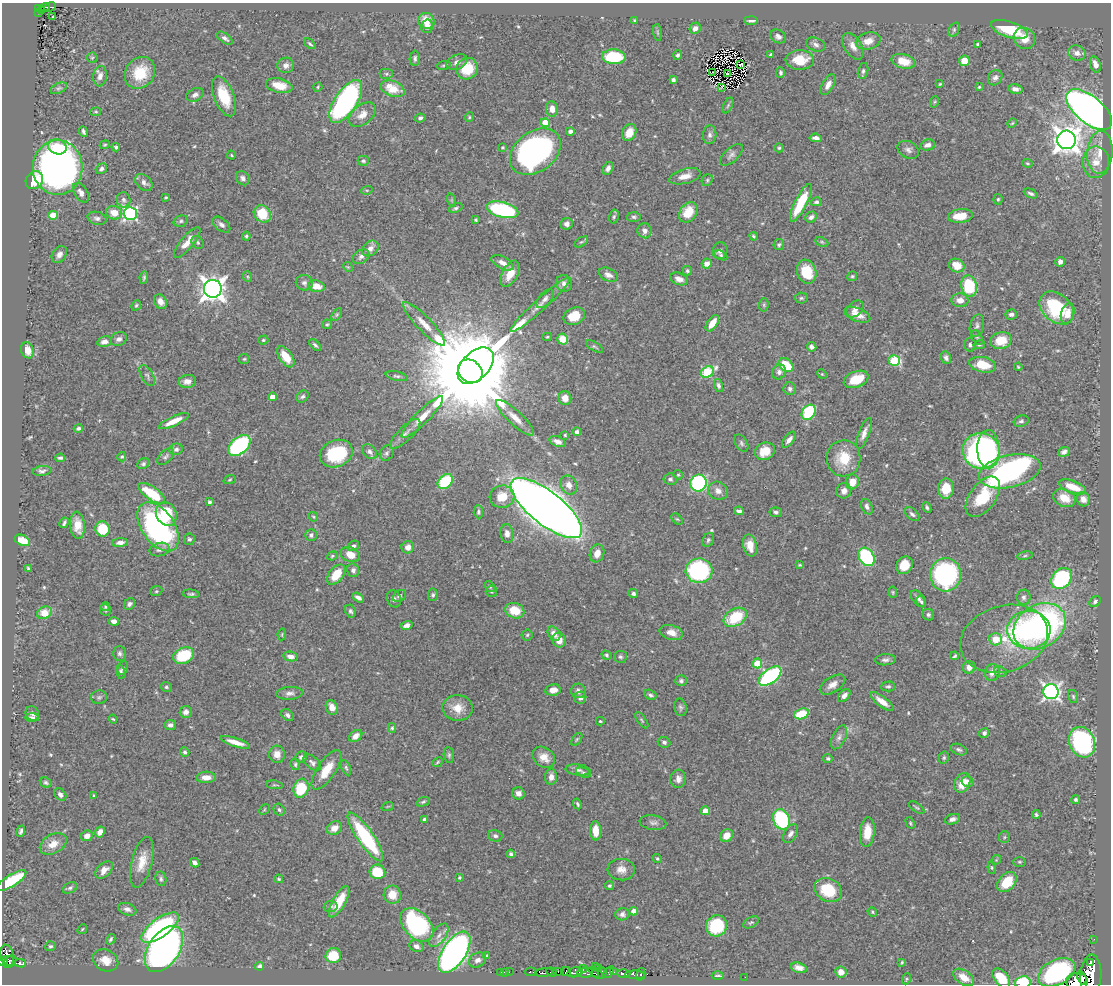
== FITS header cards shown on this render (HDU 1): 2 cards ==
NAXIS1  =                 1109
NAXIS2  =                  982

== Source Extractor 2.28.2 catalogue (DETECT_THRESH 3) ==
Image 1109 x 982 px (HDU 1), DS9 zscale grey, 1 PNG px = 1 image px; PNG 1113 x 986 px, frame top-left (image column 1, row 982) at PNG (2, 3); each listed source drawn as its Kron ellipse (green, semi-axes under 4 px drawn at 4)
Background 0.639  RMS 0.018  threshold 0.0549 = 3 sigma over >= 5 px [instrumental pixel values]
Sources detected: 539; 2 with non-positive FLUX_AUTO (blend fragments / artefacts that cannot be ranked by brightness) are neither listed nor drawn; of the other 537, the 500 brightest by FLUX_AUTO listed and drawn (37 fainter detections omitted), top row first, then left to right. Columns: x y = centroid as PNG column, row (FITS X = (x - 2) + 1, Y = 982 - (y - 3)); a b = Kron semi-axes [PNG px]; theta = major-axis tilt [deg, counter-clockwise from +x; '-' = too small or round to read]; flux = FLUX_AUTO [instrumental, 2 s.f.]
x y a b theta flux
45 7 4 2 - 43
50 7 6 4 25 29
38 8 3 3 - 30
41 10 4 2 - 13
38 13 3 2 - 14
53 16 3 2 - 1.6
634 20 4 3 - 1.6
751 20 7 3 -1 4.1
426 21 8 7 - 20
427 26 7 6 - 5.1
695 28 6 5 - 5.8
954 30 7 5 65 2.6
1009 30 19 8 -18 57
658 32 8 4 -81 2.1
778 36 8 6 -33 5
225 38 9 4 -35 4.1
1024 38 11 10 - 16
868 41 12 8 15 11
310 44 7 3 -39 1.9
978 44 3 3 - 2.6
816 45 10 6 -21 4.8
853 46 15 8 -59 9.7
1077 53 9 7 -18 6.7
678 55 4 4 - 2.9
771 55 3 3 - 2.1
614 57 11 7 -3 70
92 58 5 5 - 1.7
415 58 7 5 88 3.2
800 60 14 10 1 27
903 61 12 7 -15 18
964 61 5 5 - 18
457 62 11 7 23 6
286 65 8 7 - 5.9
444 65 7 3 7 1.9
741 65 3 2 - 2.5
1095 65 8 5 -72 8.5
467 69 11 10 - 34
863 71 8 5 75 3.1
140 73 17 14 53 42
713 73 4 2 - 1.9
728 73 4 2 - 2.3
780 73 5 4 - 3.3
386 74 7 5 0 2.6
100 76 10 6 83 7
995 78 8 6 54 4.2
673 80 4 4 - 3.2
940 84 4 4 - 1.4
828 85 11 6 61 8.1
279 86 13 7 -13 20
318 87 5 4 - 1.4
721 87 4 2 - 1.5
979 87 4 4 - 1.4
59 88 9 5 25 2.8
393 89 12 7 -21 31
1016 89 7 4 -9 5.4
195 95 9 6 27 4.7
224 96 21 10 -68 39
346 102 25 11 57 360
934 102 6 4 70 1.6
728 105 8 4 63 2.2
552 109 8 6 -83 10
1089 110 27 13 -40 1100
96 112 5 4 - 1.5
362 115 15 9 38 12
469 117 5 4 - 1.4
420 118 5 4 - 2.9
545 123 4 4 - 28
1012 123 5 4 - 1.3
83 131 5 3 - 2.9
570 131 4 4 - 3.3
629 132 9 6 67 16
710 135 9 6 85 4.5
816 138 6 4 -6 5.2
1066 140 9 9 - 1400
105 145 5 4 - 1.6
928 145 7 5 15 6.4
57 147 9 7 -21 19
116 147 4 3 - 2
502 147 4 4 - 1.8
779 148 4 4 - 1.7
908 150 11 8 -27 5.7
535 151 28 20 37 350
1100 152 21 12 86 20
231 155 4 3 - 1.3
731 155 14 7 44 5
363 161 6 5 - 2.4
1096 162 16 13 -89 18
1027 163 5 4 - 1.5
58 168 27 25 87 610
608 168 7 5 62 4.5
101 169 6 5 - 3.7
685 176 16 7 15 12
243 178 7 6 - 3.9
34 180 9 8 - 47
707 180 6 5 - 2.2
144 182 10 7 -44 5.6
367 190 6 3 17 1.5
81 193 11 6 -59 6.5
1031 193 7 4 -24 3.1
166 197 3 3 - 1.3
998 199 5 4 - 2
124 200 8 6 -71 3.8
452 200 7 4 -72 1.7
816 202 5 4 - 2.6
801 203 21 6 63 54
456 208 7 4 20 2.4
502 210 16 7 -15 150
688 212 11 8 54 23
114 213 8 6 -12 15
130 214 6 6 - 270
262 214 9 8 - 33
53 215 4 4 - 35
614 216 7 5 73 2.4
960 216 12 7 6 20
634 217 7 5 -3 2.6
811 217 6 5 - 5.1
97 218 10 6 -15 4.3
476 220 3 3 - 1.6
181 221 7 5 17 2.8
567 224 6 6 - 5.3
221 225 10 6 -39 4.5
645 231 7 7 - 6.2
246 236 4 3 - 2
754 236 4 3 - 1.8
187 242 19 6 50 15
198 242 7 5 -53 2.2
581 242 7 4 34 1.8
822 242 7 4 -25 1.8
779 245 5 5 - 2.4
370 248 9 7 37 7.5
720 251 8 7 - 4.9
59 254 9 7 54 6
721 255 7 4 -28 2
361 257 9 6 36 5.1
1060 262 5 4 - 5.3
503 263 12 6 -27 7.8
707 264 5 5 - 9.1
957 266 8 6 -26 18
348 267 5 4 - 1.3
687 271 5 4 - 2.1
807 272 12 9 -72 34
510 274 14 7 63 16
608 275 10 6 -25 6.9
852 276 5 5 - 1.8
248 277 5 3 - 1.4
144 278 6 3 79 2.1
679 279 9 6 -21 7
304 283 8 7 - 4.6
564 283 8 7 - 5.7
316 286 8 5 -10 18
969 286 10 7 -77 72
213 289 9 9 - 1200
801 298 6 5 - 2.1
545 299 11 6 49 5.2
960 300 8 7 - 9.2
160 301 8 6 -57 8.4
136 305 5 4 - 1.8
540 305 40 6 42 15
764 305 7 4 84 2
1057 308 19 13 -41 75
855 309 10 7 45 6.4
337 314 7 4 58 2
1011 314 6 5 - 4.1
1068 314 11 6 74 10
857 315 14 6 -20 14
574 316 11 8 23 28
712 323 9 5 55 15
327 324 5 4 - 1.9
424 324 29 7 -46 17
977 326 11 7 76 4.5
547 337 5 3 - 1.5
977 337 8 5 -62 2.7
119 339 8 6 25 5.3
563 339 5 5 - 22
263 340 5 4 - 1.8
1001 340 10 8 13 25
104 342 7 5 14 7
315 345 7 4 -44 2.8
970 345 6 6 - 3.6
979 345 6 4 11 1.9
594 346 10 4 -33 2.3
812 347 5 4 - 3.6
27 350 8 6 -68 12
286 357 12 6 -56 20
946 358 6 4 -68 3.4
244 359 5 5 - 1.6
894 360 6 5 - 80
786 365 8 6 -37 44
983 365 13 7 -11 29
476 366 22 13 45 3900
1018 367 4 3 - 1.3
470 371 13 11 -40 39000
707 372 7 5 28 89
779 372 8 6 68 5.2
822 374 5 4 - 1.4
147 376 11 6 -61 3.4
397 376 11 4 -13 2.9
856 379 13 8 20 32
187 381 9 6 11 8.3
718 385 7 4 -72 3.2
790 389 6 6 - 3.9
303 396 7 5 43 3.4
272 397 4 4 - 10
565 398 7 6 - 10
809 412 8 6 53 75
422 417 28 6 45 17
515 418 25 7 -43 14
174 421 16 4 24 16
1021 421 7 5 19 3
78 428 5 4 - 2.6
577 432 4 4 - 6.7
864 433 16 5 69 8
405 434 20 7 44 8
565 435 4 4 - 1.5
789 440 9 4 50 5.8
558 442 8 5 -23 6.8
741 443 9 6 -59 3.1
239 446 13 8 40 160
176 449 7 5 23 4
988 449 19 11 -89 180
765 451 10 8 25 23
981 451 19 17 -21 230
370 452 8 6 -43 4.3
1064 452 6 5 - 4.4
387 453 8 6 63 3.5
336 454 17 13 23 77
122 457 4 4 - 1.5
166 457 10 6 44 3.4
60 458 5 3 - 2.5
844 458 18 17 - 35
143 464 6 5 - 2.6
42 471 9 5 6 3.3
1010 471 31 16 13 490
678 475 5 4 - 1.6
670 479 7 5 -8 2.9
230 480 6 4 20 1.6
445 481 8 6 44 65
852 482 7 6 - 15
698 483 8 8 - 150
569 485 10 8 -60 9.6
1073 487 14 6 -20 23
946 488 10 8 85 25
718 491 10 8 -27 7.7
844 491 8 7 - 7.6
152 493 16 6 -35 51
502 497 12 11 - 22
983 497 23 13 54 46
1064 498 12 8 -24 19
1083 499 7 6 - 8.8
209 502 4 3 - 2.5
867 507 8 5 -65 3.9
927 507 5 4 - 2.1
546 508 44 16 -38 2600
739 511 5 4 - 3.7
478 512 6 5 - 2.4
776 512 6 4 -6 2.5
166 514 12 10 -61 45
912 514 9 5 -44 3.6
313 517 5 3 - 1.4
677 519 7 4 -43 1.9
64 523 5 3 - 2.5
78 525 14 7 -85 16
158 527 28 16 -55 260
103 529 7 7 - 40
507 534 9 6 -81 7.8
311 535 6 5 - 4
189 539 6 5 - 2.7
22 540 8 5 -25 22
708 540 7 5 63 2.4
120 543 8 4 3 5.5
353 546 6 4 35 3.1
750 546 11 7 -77 14
408 547 6 6 - 7.7
160 550 10 6 13 5.5
597 553 9 7 73 12
350 555 10 7 -24 15
332 556 5 4 - 1.7
1025 556 8 4 9 2.2
866 557 10 7 -57 120
800 565 4 3 - 1.5
904 565 9 8 - 21
28 569 3 3 - 2.1
353 570 7 6 - 4
699 571 13 12 - 180
336 575 12 7 51 26
946 575 16 15 - 200
1061 578 11 9 49 140
490 587 6 4 -54 2.1
156 591 6 5 - 2
491 591 6 5 - 1.9
893 592 5 4 - 1.5
191 594 8 4 -5 2.3
633 594 5 4 - 3.2
433 595 6 5 - 2.5
399 596 7 5 39 3.3
1024 597 7 7 - 4
358 598 6 4 -32 4.9
394 599 8 7 - 3.8
918 599 9 5 -51 4.4
1095 601 6 5 - 3.1
921 602 6 4 -64 2.3
129 604 6 5 - 3.5
105 607 4 4 - 1.3
106 610 6 5 - 2.3
350 611 7 5 -64 2.8
515 611 10 7 -18 27
44 613 7 6 - 21
928 615 6 5 - 2.8
735 617 12 8 31 53
114 621 5 4 - 5.9
406 625 6 4 14 5.5
1040 626 28 21 31 380
1029 630 21 19 0 180
671 632 12 7 -16 11
282 634 6 4 80 1.4
554 634 8 5 -56 8.7
527 635 5 5 - 2.2
996 639 6 6 - 23
1004 639 45 33 17 64
559 640 8 6 -75 12
119 653 7 6 - 3.4
606 655 5 4 - 2
184 656 11 8 23 57
291 656 7 4 -10 7.2
955 656 4 3 - 1.6
620 657 6 6 - 2.6
885 660 10 5 3 4.2
757 663 5 4 - 35
969 667 6 6 - 7.8
123 668 7 5 69 2.7
121 672 7 4 -73 2.3
992 672 8 7 - 8.4
1000 672 6 5 - 2.4
770 676 13 7 37 170
681 681 6 5 - 2.6
832 685 14 7 32 9.6
888 686 7 5 1 2.5
166 687 6 4 -15 2.3
553 690 7 5 10 10
578 691 7 7 - 5
1051 692 7 7 - 420
289 693 13 6 6 5.4
650 695 6 4 -30 2.8
844 695 7 5 49 5.7
1073 696 7 5 -74 2.1
99 697 8 7 - 2.8
580 698 6 5 - 4.6
882 702 14 5 -37 13
332 707 7 6 - 11
680 707 9 6 -77 3.2
458 708 15 13 -1 19
186 712 6 6 - 5.4
32 713 7 6 - 3.7
801 714 7 5 17 40
287 715 7 5 -43 3.7
32 717 7 3 -2 3.4
113 719 4 3 - 1.3
642 720 9 4 -54 2
600 721 4 3 - 1.4
170 725 5 5 - 5
392 728 5 4 - 1.7
984 733 5 5 - 3.8
356 736 7 5 36 9
839 737 13 6 65 5.8
577 739 7 4 55 1.7
235 742 15 4 -18 14
664 742 6 5 - 3.4
1082 742 15 12 -68 200
959 750 9 5 -21 3.2
185 752 5 4 - 3.4
277 754 8 8 - 11
449 755 8 5 -82 2.5
301 757 6 5 - 3.6
544 757 12 9 -40 13
828 758 4 4 - 2.1
944 758 6 5 - 2.4
438 762 5 3 - 1.5
312 763 10 6 -41 4.2
295 764 5 5 - 2.1
346 768 8 4 -65 2.3
326 770 23 9 56 25
578 770 12 5 -7 4.7
584 773 8 4 -23 2.1
206 777 9 5 1 12
551 777 8 6 89 7.6
678 779 9 7 86 6.9
968 782 6 5 - 4
46 783 6 4 -32 2.5
962 783 10 7 66 20
275 785 8 2 -9 1.4
301 788 9 7 72 52
518 793 6 6 - 6.7
60 794 7 5 -48 5.1
94 796 3 3 - 1.9
1076 800 4 4 - 2.4
423 802 7 4 23 2.2
577 804 5 3 - 2
388 806 6 4 19 1.3
917 807 9 4 -33 2
264 809 6 3 46 1.3
279 810 6 5 - 2.7
705 811 4 4 - 21
1036 815 4 4 - 2.3
425 819 4 4 - 5.2
781 819 10 8 -66 120
952 819 8 5 20 4.6
653 823 13 7 -9 5.2
910 823 6 4 -62 1.7
334 828 8 6 32 12
21 831 6 3 69 2.9
596 831 9 5 -88 19
100 832 5 4 - 7.1
867 832 15 7 84 19
790 834 10 6 56 5.5
726 835 7 6 - 13
87 836 6 5 - 8.1
495 836 7 5 -15 3.3
366 837 29 8 -55 120
1004 837 6 5 - 2.1
53 844 14 9 29 14
511 854 4 3 - 3
657 858 5 4 - 1.7
996 860 5 4 - 1.4
142 862 26 10 76 21
1020 862 6 5 - 1.9
195 863 5 4 - 4.8
992 868 6 4 -84 1.6
621 869 13 11 -5 10
104 870 10 6 44 7.8
377 872 8 7 - 42
459 877 3 3 - 1.5
161 879 7 5 -79 2.8
279 879 4 3 - 1.6
12 881 17 6 32 69
1007 882 11 8 48 39
609 886 4 4 - 1.9
70 888 7 5 28 2.8
828 890 14 11 -29 48
392 895 9 8 - 18
339 902 17 6 61 32
331 906 7 5 7 2.8
127 909 9 6 -20 4.9
634 911 4 4 - 10
872 912 5 4 - 1.5
622 914 7 6 - 4.3
751 922 8 5 29 2.5
417 925 19 13 -47 180
717 926 11 10 - 61
160 928 22 9 36 170
82 929 5 4 - 1.7
439 935 13 6 55 8
111 939 6 3 59 2.3
1094 939 2 2 - 4.8
50 946 5 5 - 2.2
416 946 7 5 -24 6.4
164 949 26 15 56 600
454 952 23 11 57 590
7 955 11 6 -78 140
333 956 8 7 - 35
487 956 4 3 - 2.5
106 960 13 10 -27 16
477 960 9 7 30 5.6
3 961 5 4 - 230
10 961 7 5 43 170
902 962 4 3 - 1.4
1090 962 2 2 - 5000
20 963 6 4 -12 94
260 966 4 4 - 4.6
595 967 2 2 - 11
799 968 8 5 -16 7.2
583 969 3 2 - 47
599 969 2 2 - 11
558 971 3 2 - 25
566 971 4 3 - 180
501 972 3 2 - 3.8
504 972 2 2 - 5.9
509 972 2 2 - 3.7
531 972 6 3 -5 13
544 972 9 3 7 170
551 972 5 3 - 170
575 972 7 5 13 23
609 972 7 4 52 160
614 972 3 2 - 14
841 972 5 5 - 10
1057 972 20 12 27 190
585 973 8 5 6 120
596 973 8 3 -31 88
602 973 5 3 - 58
624 973 6 3 -2 330
641 974 6 4 76 110
635 975 10 4 -2 91
1091 975 20 10 86 1800
718 976 6 2 0 1.9
745 977 2 2 - 8
964 977 11 7 -35 16
1001 978 11 6 -52 31
1082 978 7 4 -71 220
906 979 5 3 - 1.3
1077 981 11 8 -1 1100
1023 982 8 6 12 52
At the frame edge (FLAGS 8, measured only in part): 4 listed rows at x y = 3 961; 1091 975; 1001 978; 1023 982
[37 fainter detections neither listed nor drawn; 2 non-positive-flux detections neither listed nor drawn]